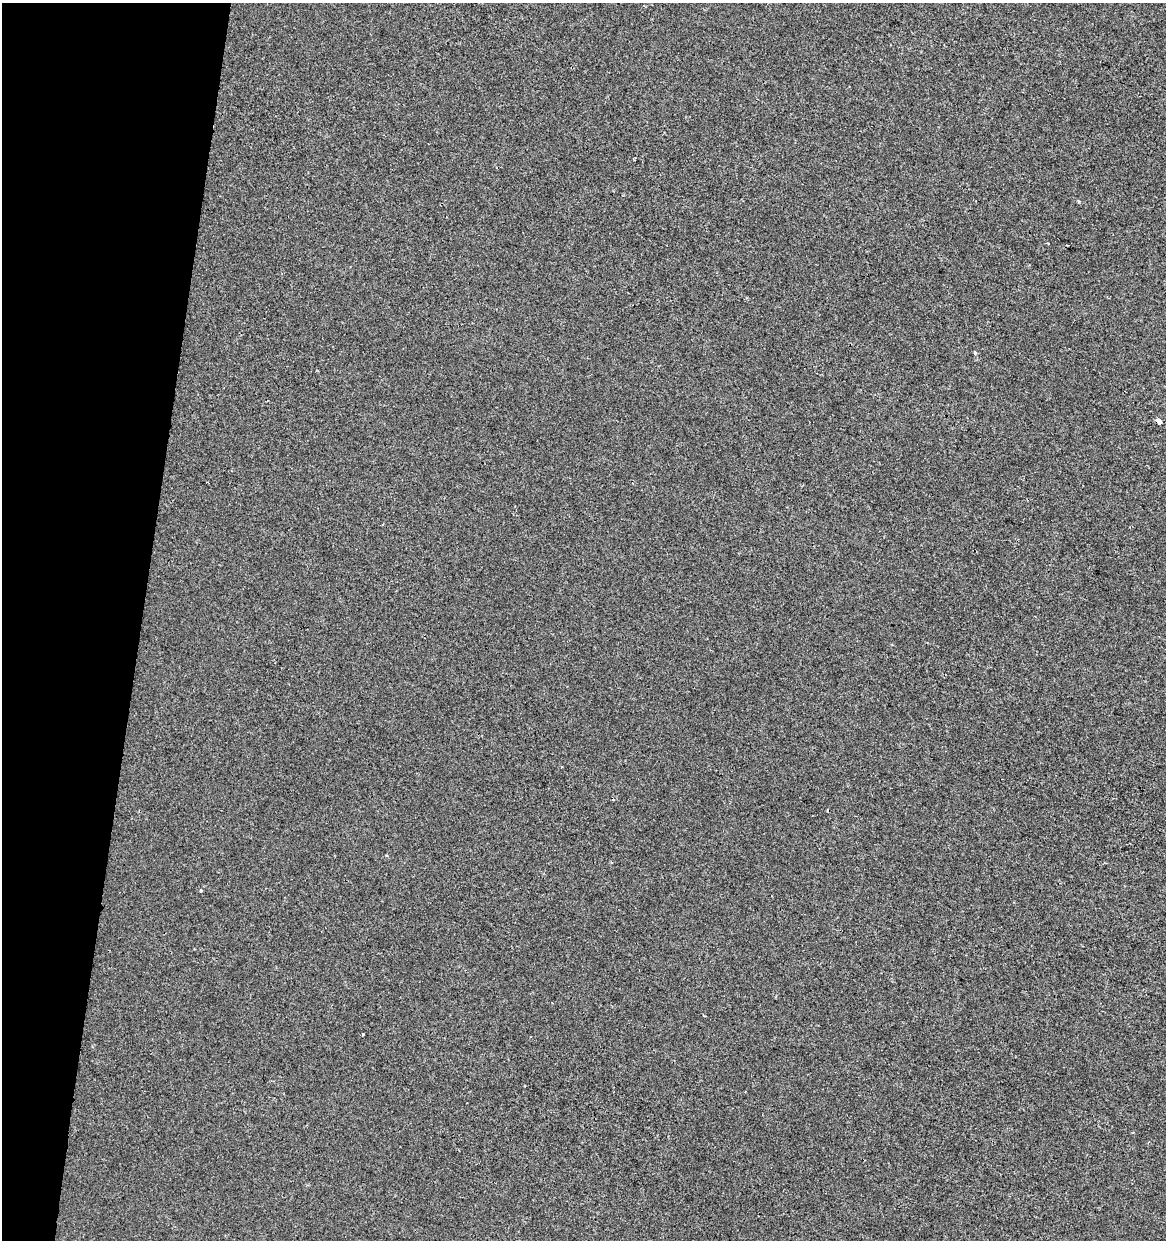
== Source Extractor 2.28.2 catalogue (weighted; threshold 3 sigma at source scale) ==
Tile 9 of 4 x 4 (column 1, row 3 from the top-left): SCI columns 283-1446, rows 1239-2476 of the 5158 x 4958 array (HDU 1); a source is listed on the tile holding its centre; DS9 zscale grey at full resolution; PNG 1168 x 1242 px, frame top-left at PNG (2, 3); no overlay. Shown black and unused: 12% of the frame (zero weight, under 2 of 3 exposures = <1% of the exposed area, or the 3 px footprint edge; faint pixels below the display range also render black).
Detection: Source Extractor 2.28.2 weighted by HDU 2 'WHT'; one run over the whole footprint, this tile lists its part. Background -5.27e-04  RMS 0.0042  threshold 0.019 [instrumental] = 3 sigma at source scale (4.5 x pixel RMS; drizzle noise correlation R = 1.50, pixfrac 1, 0.0396/0.0396 arcsec/px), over >= 5 px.
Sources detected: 5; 1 cosmic-ray / hot-pixel residue — not listed; the other 4 listed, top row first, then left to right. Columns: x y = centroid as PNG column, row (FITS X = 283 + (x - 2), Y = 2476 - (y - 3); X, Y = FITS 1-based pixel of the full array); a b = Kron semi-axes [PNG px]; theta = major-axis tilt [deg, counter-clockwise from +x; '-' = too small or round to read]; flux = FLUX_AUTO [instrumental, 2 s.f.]
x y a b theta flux
975 353 5 3 - 0.39
1159 421 5 4 - 3.5
201 890 3 3 - 1.5
362 1035 3 3 - 0.66
Overlapping masked pixels (flux is a lower limit): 1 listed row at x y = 1159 421